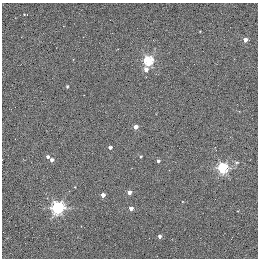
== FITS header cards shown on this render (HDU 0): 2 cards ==
NAXIS1  =                  256 / STANDARD FITS FORMAT
NAXIS2  =                  256 / STANDARD FITS FORMAT

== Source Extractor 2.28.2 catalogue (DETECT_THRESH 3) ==
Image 256 x 256 px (HDU 0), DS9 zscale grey, 1 PNG px = 1 image px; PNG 260 x 260 px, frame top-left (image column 1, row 256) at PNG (2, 3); no overlay
Background 0.441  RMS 4.8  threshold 14.5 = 3 sigma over >= 5 px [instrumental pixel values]
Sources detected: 20; all 20 listed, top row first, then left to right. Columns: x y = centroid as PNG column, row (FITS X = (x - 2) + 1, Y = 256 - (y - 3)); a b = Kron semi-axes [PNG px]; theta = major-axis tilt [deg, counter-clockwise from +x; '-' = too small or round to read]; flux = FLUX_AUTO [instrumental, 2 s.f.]
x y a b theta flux
25 14 5 2 - 300
245 40 4 3 - 2100
148 61 5 4 - 30000
146 69 6 5 - 1700
67 86 3 3 - 470
135 127 4 3 - 3000
110 147 3 3 - 1200
140 156 3 3 - 350
48 157 4 3 - 980
52 160 4 3 - 1300
158 161 3 3 - 840
236 162 6 5 - 650
223 168 5 5 - 38000
75 187 3 2 - 220
129 192 4 4 - 2600
103 195 4 3 - 2600
58 208 6 5 - 62000
131 208 4 3 - 2500
238 211 2 2 - 210
159 236 4 3 - 1200

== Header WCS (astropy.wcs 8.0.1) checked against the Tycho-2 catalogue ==
Header WCS as astropy/WCSLIB reads it (applying the file's SIP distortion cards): RA---TAN-SIP/DEC--TAN-SIP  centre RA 20:00:38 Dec +22:42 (300.16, +22.70 deg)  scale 1.22 arcsec/px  FOV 5.2' x 5.2'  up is +79 deg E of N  parity normal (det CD < 0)
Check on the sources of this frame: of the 20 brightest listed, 3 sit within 1.5 arcsec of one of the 5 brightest Tycho-2 stars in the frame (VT <= 11.35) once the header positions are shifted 0.45 arcsec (0.39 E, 0.23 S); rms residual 0.43 arcsec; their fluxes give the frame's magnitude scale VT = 19.70 - 2.5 log10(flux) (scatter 0.09 mag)
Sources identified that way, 3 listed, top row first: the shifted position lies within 1.5 arcsec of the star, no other Tycho-2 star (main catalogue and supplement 1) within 3.0 arcsec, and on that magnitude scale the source's flux lands within +1.5 / -3 mag of the star's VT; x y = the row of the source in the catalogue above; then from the Tycho-2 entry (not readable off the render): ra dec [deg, ICRS J2000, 3 dp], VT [Tycho-2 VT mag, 2 dp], TYC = Tycho-2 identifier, HIP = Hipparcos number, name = IAU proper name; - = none
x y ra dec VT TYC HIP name
135 127 300.159 +22.702 11.00 2141-1346-1 - -
75 187 300.142 +22.678 11.35 2141-1182-1 - -
103 195 300.137 +22.687 11.25 2141-1124-1 - -